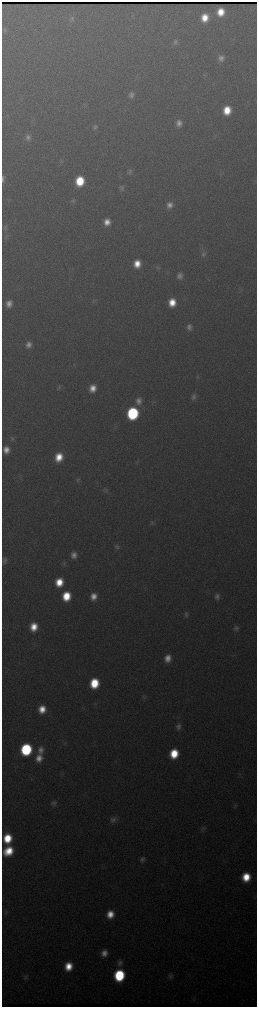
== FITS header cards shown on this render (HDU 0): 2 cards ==
NAXIS1  =                  510 / length of data axis 1
NAXIS2  =                 2010 / length of data axis 2

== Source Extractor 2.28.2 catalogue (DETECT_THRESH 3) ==
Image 510 x 2010 px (HDU 0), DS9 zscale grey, zoomed out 1/2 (1 PNG px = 2 x 2 image px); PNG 259 x 1009 px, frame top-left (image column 2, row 2010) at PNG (2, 2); no overlay
Background 3120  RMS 38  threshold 115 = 3 sigma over >= 5 px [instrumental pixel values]
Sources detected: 81; all 81 listed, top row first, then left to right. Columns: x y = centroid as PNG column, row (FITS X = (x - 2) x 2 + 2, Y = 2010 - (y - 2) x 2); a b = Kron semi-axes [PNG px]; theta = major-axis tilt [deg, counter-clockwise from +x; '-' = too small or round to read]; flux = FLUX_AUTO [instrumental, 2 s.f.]
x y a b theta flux
221 12 7 6 - 1.6e+05
205 18 8 7 - 1.5e+05
71 19 8 6 -89 2.2e+04
4 30 6 4 -86 1.2e+04
175 42 7 6 - 2.3e+04
221 58 8 7 - 4.8e+04
132 95 8 7 - 3.6e+04
227 110 8 6 78 2.0e+05
179 123 8 6 84 5.2e+04
95 127 7 6 - 2.2e+04
28 138 7 7 - 3.7e+04
60 162 5 3 - 9.7e+03
130 171 8 6 72 2.1e+04
3 179 8 3 86 2.3e+04
80 181 8 7 - 3.2e+05
122 188 7 6 - 2.3e+04
73 201 7 6 - 2.1e+04
170 205 8 7 - 5.6e+04
107 222 7 7 - 9.0e+04
5 228 10 5 82 2.5e+04
6 236 6 5 - 1.8e+04
203 254 9 7 -86 3.4e+04
137 264 8 7 - 1.3e+05
158 267 7 4 -6 1.5e+04
180 276 8 7 - 4.3e+04
240 291 6 3 -52 1.1e+04
95 300 4 2 - 7.7e+03
172 302 7 6 - 1.6e+05
9 304 7 6 - 6.6e+04
189 327 8 6 82 4.2e+04
29 345 8 7 - 5.3e+04
197 377 6 4 -31 1.3e+04
59 387 7 5 -90 1.8e+04
93 388 7 7 - 9.8e+04
194 397 8 6 73 3.4e+04
139 401 10 8 85 6.0e+04
133 413 8 7 - 1.1e+06
12 439 7 6 - 2.1e+04
6 450 7 7 - 8.5e+04
59 457 8 7 - 1.7e+05
137 463 4 2 - 7.9e+03
78 480 6 5 - 1.6e+04
105 490 7 6 - 2.4e+04
152 523 6 5 - 1.6e+04
116 547 7 6 - 2.4e+04
74 555 8 7 - 6.0e+04
5 560 7 5 80 3.0e+04
64 563 7 4 78 1.7e+04
59 582 8 7 - 2.0e+05
66 596 8 7 - 2.7e+05
94 596 8 7 - 8.9e+04
217 597 8 6 -88 3.7e+04
186 614 7 6 - 2.2e+04
34 627 8 7 - 1.6e+05
236 628 7 6 - 2.5e+04
168 658 8 7 - 8.8e+04
94 683 8 7 - 3.3e+05
144 697 7 5 -66 1.4e+04
42 709 8 7 - 1.4e+05
178 726 8 6 73 3.4e+04
26 749 8 7 - 9.5e+05
41 750 10 8 77 6.3e+04
174 754 8 7 - 2.8e+05
39 758 9 8 - 9.2e+04
240 775 6 2 -46 6.3e+03
54 803 8 7 - 2.9e+04
235 805 7 5 -58 1.6e+04
113 820 9 8 - 4.2e+04
203 829 9 5 69 2.1e+04
7 838 8 7 - 2.9e+05
8 851 10 8 42 2.5e+05
142 859 6 6 - 2.8e+04
246 877 7 7 - 2.3e+05
6 912 4 2 - 7.5e+03
110 914 7 7 - 1.3e+05
104 953 7 6 - 6.8e+04
120 963 9 7 85 3.9e+04
68 966 7 6 - 1.8e+05
119 975 8 7 - 6.9e+05
170 976 8 6 76 2.2e+04
25 977 7 6 - 2.0e+04
At the frame edge (FLAGS 8, measured only in part): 1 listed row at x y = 3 179